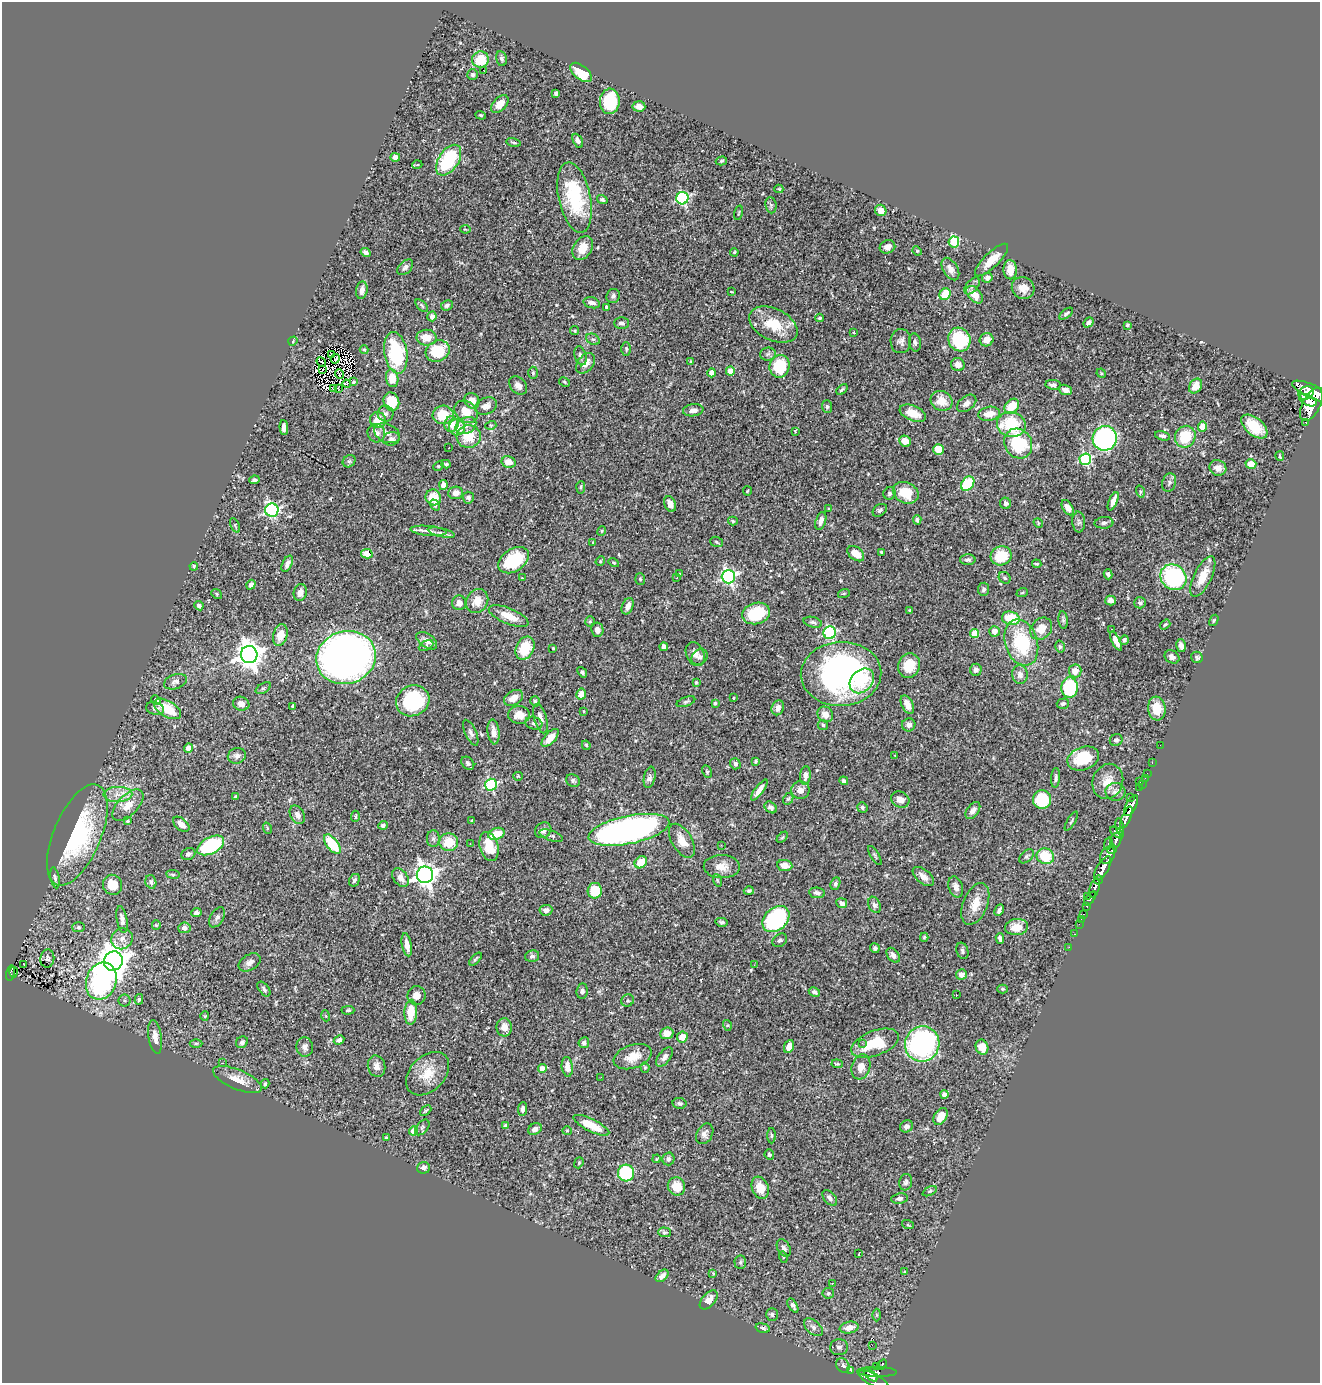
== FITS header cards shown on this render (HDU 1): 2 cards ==
NAXIS1  =                 1318
NAXIS2  =                 1381

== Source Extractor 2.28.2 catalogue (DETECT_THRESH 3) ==
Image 1318 x 1381 px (HDU 1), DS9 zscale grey, 1 PNG px = 1 image px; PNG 1322 x 1385 px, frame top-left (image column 1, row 1381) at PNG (2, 2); each listed source drawn as its Kron ellipse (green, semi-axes under 4 px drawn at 4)
Background 0.688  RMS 0.025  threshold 0.0738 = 3 sigma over >= 5 px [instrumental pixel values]
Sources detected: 546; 6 with non-positive FLUX_AUTO (blend fragments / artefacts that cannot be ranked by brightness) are neither listed nor drawn; of the other 540, the 500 brightest by FLUX_AUTO listed and drawn (40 fainter detections omitted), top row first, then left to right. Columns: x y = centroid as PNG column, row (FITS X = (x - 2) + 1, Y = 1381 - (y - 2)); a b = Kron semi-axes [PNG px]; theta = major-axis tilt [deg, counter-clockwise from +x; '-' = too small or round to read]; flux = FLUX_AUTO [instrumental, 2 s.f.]
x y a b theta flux
501 59 7 5 -76 4.6
480 60 8 8 - 39
483 70 3 3 - 17
581 72 13 7 -39 45
472 75 5 5 - 2.8
556 93 4 4 - 3.2
610 101 13 10 87 75
500 104 11 6 47 12
639 106 6 5 - 9.4
481 115 5 4 - 2.2
578 141 7 4 -62 6
513 143 7 4 -10 2.7
395 157 5 4 - 8
449 160 17 10 56 120
721 161 6 4 17 2.3
417 165 5 3 - 1.5
779 189 4 3 - 1.9
575 197 36 16 -78 120
682 198 6 6 - 240
602 200 5 4 - 3.8
771 205 8 5 -83 3.8
881 210 6 5 - 14
739 213 7 3 76 1.6
465 229 5 3 - 1.6
954 242 5 5 - 110
887 247 8 6 20 8.5
583 248 12 9 57 27
917 251 5 4 - 1.7
366 252 5 4 - 4.4
734 252 4 3 - 2
992 260 22 7 44 24
405 267 9 6 44 6.2
950 269 12 7 -60 12
1010 270 9 6 -87 24
987 278 5 5 - 7.8
972 286 10 5 50 6
1023 288 11 10 - 19
362 290 9 5 81 9.9
731 291 3 2 - 1.8
945 294 6 5 - 47
975 295 10 6 -47 18
613 296 7 6 - 4.7
592 303 8 5 -16 9
447 305 6 5 - 3.6
422 306 8 4 -46 2.3
607 307 4 3 - 4.9
1066 314 8 4 37 3.3
432 316 5 4 - 5.1
819 318 4 3 - 2.4
1088 322 5 4 - 6
622 323 7 5 0 6.3
773 325 26 15 -26 53
1127 325 4 3 - 3.5
574 331 4 4 - 2
854 332 3 2 - 1.6
427 338 10 8 -1 19
593 339 7 5 -28 4
959 340 12 11 - 100
986 340 7 6 - 14
293 341 5 3 - 1.6
901 341 12 10 84 8.4
915 342 9 6 -79 4.5
626 349 7 4 -89 2.8
364 350 4 4 - 1.6
438 351 12 10 27 69
396 353 21 11 -81 100
331 354 3 2 - 1.6
768 354 8 6 5 4.2
580 356 10 6 -75 5.9
335 359 5 3 - 2.2
691 361 4 4 - 1.7
321 362 5 2 - 1.5
586 363 11 8 51 16
958 365 7 6 - 11
780 366 11 10 - 70
323 369 2 2 - 2
730 371 4 4 - 26
533 373 6 5 - 2.9
712 373 4 4 - 20
1101 373 5 4 - 2
339 374 5 2 - 2.4
392 378 9 6 -80 24
354 382 3 2 - 1.9
564 382 6 4 -29 2.2
347 384 4 3 - 6.4
518 385 10 7 -48 9.1
1053 385 8 5 -8 5.8
1196 386 8 6 56 21
333 389 2 2 - 2.2
338 389 3 2 - 2.1
842 390 6 3 43 3
1065 390 7 5 -19 7.7
1313 392 22 6 -23 2500
1306 393 8 6 29 990
1308 400 9 5 -26 970
472 401 8 7 - 16
941 401 11 9 -27 25
391 402 9 7 -70 44
967 403 11 7 37 10
1311 405 18 9 63 3200
486 406 11 8 24 10
1012 406 8 6 48 40
827 407 6 5 - 3.4
693 410 10 6 7 10
466 412 13 10 -39 25
913 413 14 7 -23 28
386 414 8 8 - 5.8
989 414 11 7 11 19
443 415 10 9 - 40
378 420 8 8 - 26
1306 422 3 3 - 58
451 424 7 7 - 18
1011 424 14 12 -13 92
466 425 11 8 28 9.7
491 425 5 3 - 1.7
1254 426 15 8 -40 40
284 427 7 4 -87 7.8
457 427 8 8 - 29
1202 427 5 4 - 17
795 431 4 3 - 1.5
376 433 9 9 - 10
387 433 13 9 -24 12
469 436 12 11 - 40
1162 436 8 4 -16 4.8
1185 437 11 10 - 50
1105 438 12 12 - 340
391 439 8 6 18 5.8
905 441 6 5 - 20
1018 444 15 13 -54 110
449 448 3 2 - 1.7
938 449 5 5 - 34
1280 456 5 2 - 2
1085 459 6 6 - 180
349 461 7 5 41 3.4
509 462 7 6 - 16
446 464 4 4 - 2.8
1251 464 5 5 - 17
438 466 5 4 - 2
1218 468 8 7 - 11
254 480 5 4 - 3.8
1169 483 9 6 73 5.1
968 484 8 6 51 80
443 485 5 4 - 8.6
581 487 6 2 85 1.9
747 491 5 4 - 1.7
1140 492 6 4 -73 2.2
456 493 7 6 - 11
889 493 6 6 - 3.8
906 493 13 10 -25 43
433 497 8 7 - 32
468 498 6 5 - 4.6
1113 501 10 4 67 11
1005 503 6 5 - 5.8
670 504 8 5 -66 13
435 505 6 4 -51 3.4
1068 508 8 5 -60 10
829 509 3 3 - 1.6
272 510 7 6 - 300
880 510 8 5 34 3.8
917 520 5 3 - 2.7
733 521 5 4 - 2.2
821 521 9 5 73 8.1
1079 522 10 6 -86 5.1
1038 523 5 4 - 1.9
1104 523 9 6 4 5.9
235 525 8 3 -65 2.3
428 531 18 5 -5 9.3
602 531 5 3 - 1.9
441 533 14 4 -13 6.5
593 542 3 3 - 1.6
717 542 6 5 - 2.7
882 552 4 3 - 2.2
367 554 6 4 -12 11
856 554 9 6 -38 21
1001 556 10 9 - 49
514 560 17 11 34 87
968 560 8 5 0 4.8
600 561 5 4 - 2
614 562 5 4 - 2.2
287 564 9 4 67 6.2
1037 564 4 3 - 1.8
194 566 4 3 - 1.8
679 574 3 3 - 2.2
1108 574 5 4 - 3.9
1203 576 22 9 64 29
728 577 7 6 - 370
1173 577 14 12 -40 230
522 578 3 2 - 1.9
677 578 3 3 - 1.6
1005 578 6 5 - 3.1
640 579 6 5 - 2.3
251 585 5 4 - 4.7
984 589 6 5 - 4.8
300 592 8 6 77 12
844 593 6 4 19 1.8
1022 593 6 3 19 1.7
217 594 6 4 -40 2.5
1110 600 5 5 - 9
477 601 12 10 59 22
459 603 7 7 - 12
1140 603 6 5 - 3.6
199 606 5 4 - 5.6
628 606 8 5 66 8.6
910 610 3 3 - 2.3
756 613 14 10 16 71
509 616 21 7 -23 28
1011 618 9 6 -15 52
1063 620 9 4 -84 3.6
1214 620 6 4 59 2.1
590 622 5 4 - 2.4
813 622 9 5 -13 4.2
1165 624 6 4 37 2.1
1041 629 12 9 46 23
597 630 7 6 - 7.6
1111 630 3 3 - 4.8
994 631 5 5 - 10
830 633 6 6 - 180
974 633 5 4 - 46
280 635 11 7 75 26
1124 640 5 4 - 4.5
427 641 12 7 -36 11
1116 641 10 4 -63 12
1021 643 24 16 -72 110
426 646 8 4 28 3
1181 646 6 4 -76 6.7
664 647 4 4 - 14
1060 647 6 4 -75 2.8
525 648 12 8 64 52
553 648 3 3 - 2.6
695 654 12 8 -67 10
249 655 8 8 - 2000
346 657 30 26 16 1200
700 657 9 7 40 5.9
1172 657 8 6 -32 7.2
1197 657 6 5 - 3.3
909 666 12 11 - 37
976 670 6 6 - 7
1075 671 6 6 - 15
582 672 6 4 -51 3.8
841 674 40 32 2 490
1020 675 9 7 -85 11
862 681 14 10 47 24
175 682 12 7 19 6.8
696 682 3 3 - 2
263 688 8 4 31 3.5
1070 688 10 8 85 130
581 694 5 5 - 15
514 698 10 7 33 16
734 698 3 2 - 1.7
156 700 5 4 - 6.1
413 701 17 15 28 140
535 701 5 4 - 2.8
686 702 10 4 20 3.6
715 703 3 3 - 2.4
241 704 8 7 - 11
907 704 10 5 -65 14
1063 704 6 5 - 4.2
293 706 4 3 - 3.1
778 708 7 6 - 9.8
155 709 9 6 -14 6
167 709 15 8 -30 51
1157 709 12 8 -83 33
584 711 4 3 - 1.5
825 714 8 7 - 15
519 715 11 9 -1 18
540 718 15 6 -73 12
534 723 8 6 -18 4.7
823 725 5 5 - 2.7
909 725 7 6 - 8
493 732 12 6 -83 13
471 733 14 5 -65 5.6
550 738 11 5 47 21
1116 740 6 5 - 4.1
586 745 5 3 - 2.2
1160 745 2 2 - 8.2
189 748 4 4 - 26
895 755 3 2 - 3.3
237 756 9 7 20 7.7
1083 759 16 11 21 64
756 761 4 3 - 2.7
1152 762 3 2 - 14
468 763 7 5 -46 4.1
735 764 5 5 - 4.4
707 772 6 4 -63 2.5
1147 773 2 2 - 8.6
518 776 4 4 - 1.7
805 776 9 5 84 9.7
650 777 11 5 78 6.8
1056 778 10 4 85 4.9
1145 778 2 2 - 7.3
573 781 7 6 - 3.6
844 781 4 4 - 3.8
1108 781 18 15 71 26
1139 781 3 2 - 40
491 785 6 5 - 210
1142 785 4 3 - 18
1139 788 3 3 - 21
759 790 12 4 53 10
800 790 9 9 - 12
1115 792 10 9 - 7.8
118 794 14 7 1 16
236 797 4 4 - 2.8
1131 797 2 2 - 7.5
788 799 6 5 - 2.4
900 800 9 7 -26 14
1042 800 9 9 - 74
128 805 20 10 46 24
1131 806 11 5 63 950
771 807 7 5 -40 4.8
862 807 5 5 - 3.6
973 810 10 5 54 8.7
297 815 10 7 -62 9.4
355 816 5 3 - 2.1
1126 817 12 4 67 830
472 820 3 3 - 2.2
128 821 4 3 - 2.1
1071 821 11 3 59 2.4
181 824 9 5 -40 12
383 825 5 4 - 4.7
1120 826 8 4 -79 290
267 828 6 3 -72 1.9
543 830 9 7 37 9.1
629 830 41 14 12 710
1117 833 8 4 -38 280
496 834 8 5 18 34
77 835 54 23 67 200
551 836 12 5 -19 5.4
782 837 7 4 45 2
433 839 8 6 -89 4.7
1116 840 8 5 74 520
682 841 19 10 -58 22
449 842 9 9 - 39
332 844 11 5 -52 62
470 844 3 2 - 1.5
1108 844 6 3 75 100
211 845 14 8 28 140
721 845 3 2 - 3.5
489 846 15 9 -75 49
1112 849 5 2 - 210
188 854 7 6 - 5.9
1107 855 9 7 55 570
875 856 11 4 -58 3.2
1026 856 8 5 41 3.7
1045 856 9 7 -19 56
641 862 7 5 43 33
785 865 8 5 -7 13
722 867 18 11 -2 19
1103 868 13 5 58 1500
173 874 7 3 -8 2.1
425 875 8 8 - 1200
923 877 12 7 -40 11
55 878 10 4 -80 3.9
400 878 10 7 -56 11
354 880 7 5 60 3.7
717 880 6 4 -72 2.3
1098 880 4 3 - 250
151 882 7 5 -73 3.8
835 884 6 4 66 3.8
113 885 10 9 - 24
956 887 11 7 -71 8.3
1095 888 10 4 74 780
595 891 8 7 - 54
749 891 5 4 - 3.5
817 893 8 5 -6 6.3
1087 896 3 2 - 25
1090 899 8 3 52 140
842 903 5 5 - 7.8
975 904 22 12 67 26
874 905 8 6 -66 5.5
1087 906 3 3 - 120
546 910 6 5 - 9.4
999 910 6 3 62 4.7
196 913 5 4 - 4.9
1083 915 4 4 - 49
217 917 11 6 60 5.9
122 919 13 5 -80 7.8
776 919 15 11 43 240
1081 919 3 2 - 5.7
722 922 6 4 -11 3.5
1079 924 2 2 - 8
156 925 4 4 - 1.7
78 927 6 5 - 2.7
1017 927 11 8 5 23
184 928 6 5 - 6.5
1074 934 3 2 - 7.8
924 937 4 3 - 2.1
1000 938 5 3 - 5
122 939 11 10 - 12
780 940 8 6 38 4.3
407 945 12 5 -79 14
1069 947 2 2 - 8.8
875 948 5 4 - 3.7
962 951 8 6 -72 3.8
893 955 8 5 -53 7.7
532 956 7 5 15 3.9
47 959 9 7 82 4.7
475 959 8 3 46 2.5
113 961 10 9 - 2500
250 962 12 8 31 8.4
24 964 4 2 - 4.7
754 965 3 2 - 1.8
13 972 5 2 - 19
10 973 8 3 77 63
961 974 5 5 - 9.7
101 981 19 15 71 320
264 989 8 5 -51 4.9
1002 989 5 4 - 2
582 991 8 5 83 5.6
814 992 6 4 -28 4.9
417 995 9 9 - 14
956 995 3 2 - 4.7
139 999 5 4 - 2.5
628 1000 6 6 - 3.1
125 1001 6 6 - 3.4
348 1010 6 4 2 2.4
411 1012 12 6 87 42
205 1016 4 4 - 1.8
326 1016 5 3 - 1.6
727 1025 5 3 - 1.8
504 1027 9 7 89 15
667 1033 6 6 - 17
155 1037 17 6 -82 13
682 1037 6 5 - 22
339 1040 5 4 - 5.6
242 1042 6 5 - 4.3
196 1043 6 4 0 2.8
584 1043 5 5 - 4.9
862 1043 3 2 - 3.1
875 1043 25 12 20 63
922 1044 18 17 - 350
305 1047 9 8 - 9
789 1047 7 4 66 13
982 1047 7 6 - 24
633 1057 20 11 19 27
664 1057 11 6 53 7.5
223 1063 3 2 - 3.1
837 1064 5 3 - 2.2
377 1066 11 8 -75 11
567 1067 10 5 -83 13
645 1067 5 4 - 2
861 1067 13 9 72 16
542 1069 4 4 - 26
428 1074 25 17 46 40
601 1077 3 2 - 2.8
237 1080 26 9 -22 23
265 1084 4 3 - 2.3
944 1094 4 4 - 10
680 1103 7 5 -12 3.6
522 1109 7 4 88 5.6
426 1111 6 4 45 2.4
941 1117 9 6 59 21
506 1125 3 3 - 2.4
591 1125 20 6 -26 41
907 1126 7 6 - 6.9
422 1127 9 5 50 3.7
535 1129 7 5 34 7.2
414 1131 4 4 - 34
567 1131 5 4 - 1.9
705 1134 11 8 60 8.4
771 1136 7 4 90 2.3
386 1138 3 3 - 3.1
769 1154 5 5 - 3.7
656 1159 4 3 - 1.7
668 1159 6 6 - 6.3
579 1163 6 4 69 2
424 1168 6 6 - 5.8
626 1173 8 8 - 110
906 1182 8 6 76 4.3
676 1186 9 8 - 31
760 1188 11 8 -69 25
930 1191 8 4 28 2.5
830 1198 9 5 -49 6.6
899 1198 8 5 8 5.4
908 1225 6 4 -19 1.6
664 1232 6 5 - 2.8
784 1248 9 6 -62 6.5
859 1254 3 2 - 1.8
783 1257 6 3 -73 1.8
740 1262 7 6 - 3.6
905 1272 3 3 - 2.1
713 1273 4 3 - 1.7
662 1276 7 5 42 8.7
832 1283 3 2 - 1.6
828 1293 6 5 - 3
709 1300 11 6 49 14
793 1305 8 4 -60 4.8
772 1314 6 6 - 4.4
877 1315 6 4 -90 2.1
813 1327 11 6 -42 6.5
763 1328 7 4 -15 3.3
849 1328 9 5 12 15
872 1345 2 2 - 2000
839 1347 9 8 - 5.8
843 1365 8 6 -56 5.2
882 1365 6 3 53 51
876 1366 3 2 - 6.4
851 1371 3 2 - 7.3
877 1372 20 5 -2 220
871 1375 8 3 -42 310
873 1380 16 6 -27 500
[40 fainter detections neither listed nor drawn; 6 non-positive-flux detections neither listed nor drawn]